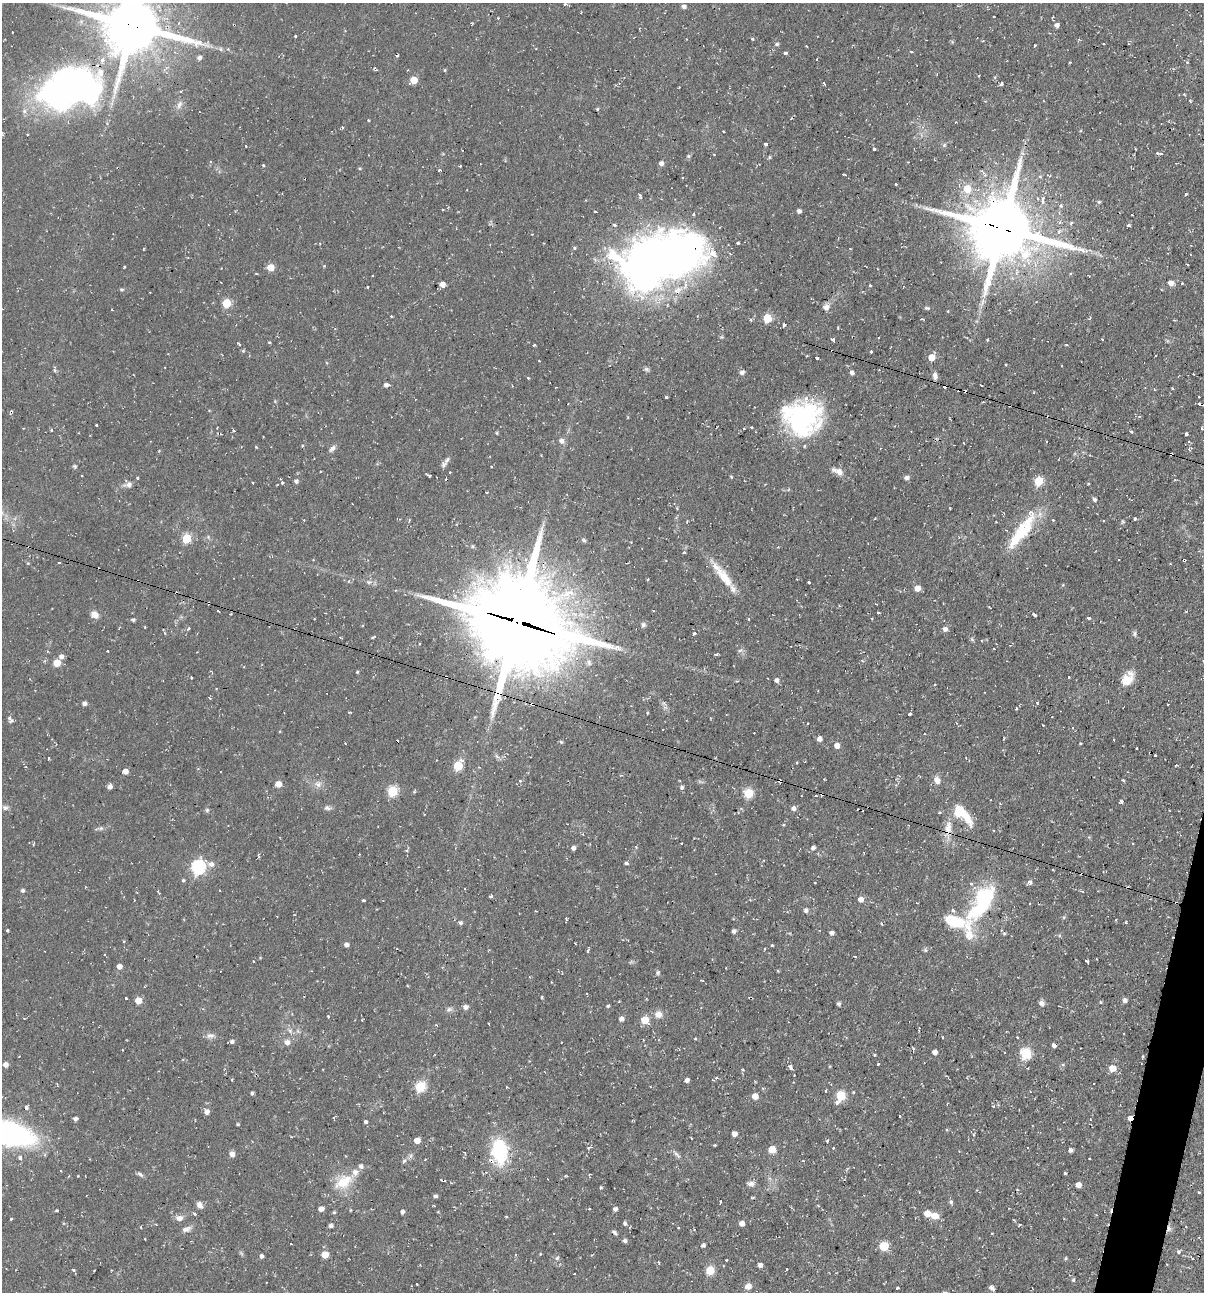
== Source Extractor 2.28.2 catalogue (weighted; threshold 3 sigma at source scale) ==
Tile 6 of 4 x 4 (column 2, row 2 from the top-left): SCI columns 1455-2656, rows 2583-3872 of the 5184 x 5163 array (HDU 1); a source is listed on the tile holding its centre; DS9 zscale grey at full resolution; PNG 1206 x 1294 px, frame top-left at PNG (2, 3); no overlay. Shown black and unused: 1% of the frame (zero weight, under 2 of 3 exposures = <1% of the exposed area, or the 3 px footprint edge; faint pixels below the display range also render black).
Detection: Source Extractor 2.28.2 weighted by HDU 2 'WHT'; one run over the whole footprint, this tile lists its part. Background 0.058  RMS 0.0064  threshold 0.0286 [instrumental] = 3 sigma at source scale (4.5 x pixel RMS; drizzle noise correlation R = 1.50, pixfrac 1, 0.05/0.05 arcsec/px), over >= 5 px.
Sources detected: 422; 3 inside a brighter object's white glare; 36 cosmic-ray / hot-pixel residue — not listed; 13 inside a brighter listed object's ellipse — not listed separately; the other 370 listed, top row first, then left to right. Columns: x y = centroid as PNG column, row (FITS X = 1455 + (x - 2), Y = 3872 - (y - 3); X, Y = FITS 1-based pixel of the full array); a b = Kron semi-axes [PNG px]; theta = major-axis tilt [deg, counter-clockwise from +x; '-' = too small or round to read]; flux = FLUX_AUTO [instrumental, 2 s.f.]
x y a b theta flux
565 4 4 3 - 1.4
684 7 5 5 - 1.6
498 18 3 3 - 0.47
234 25 3 2 - 0.55
1057 25 5 5 - 1.8
133 26 19 18 - 3700
12 32 3 2 - 0.62
295 36 3 2 - 0.8
752 39 3 3 - 1.2
777 44 5 4 - 1.3
1104 44 3 2 - 0.54
1035 45 3 2 - 0.61
806 46 3 2 - 0.5
221 49 6 4 -88 0.98
911 51 3 3 - 1.3
785 53 3 3 - 1.5
397 56 3 3 - 0.98
199 58 5 5 - 2.2
817 59 2 2 - 0.76
1070 62 3 2 - 0.53
1187 62 3 3 - 1.3
445 70 5 3 - 0.59
978 76 4 2 - 0.49
414 80 5 5 - 12
824 83 4 3 - 1.2
1001 84 4 3 - 1.4
66 88 54 31 27 270
1190 100 3 3 - 0.67
179 105 12 6 59 2.7
597 109 4 3 - 0.72
368 120 3 3 - 1.4
723 132 3 3 - 0.73
766 144 3 3 - 5.5
944 145 6 4 46 0.98
246 146 3 2 - 0.66
874 149 3 3 - 2.8
1157 153 6 4 -27 1.3
689 156 6 4 -90 0.96
769 157 5 3 - 0.59
211 162 4 3 - 0.66
661 163 5 5 - 2.4
263 165 4 3 - 0.82
460 166 3 2 - 0.5
360 168 5 3 - 0.67
440 170 4 3 - 1.3
844 174 4 2 - 1.2
896 184 3 2 - 0.65
967 189 6 6 - 12
1186 194 3 3 - 2.3
640 196 6 3 -82 1.5
1038 199 4 3 - 1.2
1042 202 5 5 - 1.6
1099 202 5 4 - 0.88
1061 206 5 4 - 1.2
595 211 3 2 - 0.85
799 211 5 4 - 1.5
1059 222 5 4 - 1.3
614 225 4 3 - 1.6
1128 226 3 3 - 2
1002 228 23 21 -16 4200
1059 231 6 4 81 2.1
574 248 4 4 - 0.98
661 257 83 42 18 480
124 267 4 2 - 0.49
271 268 5 5 - 11
1071 273 4 3 - 0.65
372 276 2 2 - 0.58
1171 283 6 5 - 3.4
1182 283 3 3 - 0.48
442 284 5 4 - 3.3
870 285 3 3 - 0.81
367 287 3 2 - 0.94
122 289 7 4 -8 0.83
1036 302 3 2 - 0.44
226 303 5 5 - 23
826 307 7 7 - 3.7
926 308 6 4 8 0.9
948 311 4 2 - 0.42
767 318 5 5 - 22
784 325 4 3 - 2.2
838 327 4 2 - 0.55
833 339 4 3 - 4
987 340 3 3 - 1.4
269 342 3 2 - 1
534 345 3 3 - 0.82
1066 345 4 3 - 0.71
243 351 5 4 - 0.76
871 352 3 3 - 2.2
1156 355 2 2 - 0.44
932 357 5 5 - 10
817 358 4 3 - 2.8
1005 365 3 3 - 0.79
647 369 7 5 -21 1.3
55 370 5 5 - 1
742 372 5 5 - 2.3
852 373 6 5 - 1.6
935 376 9 6 -76 2.5
528 378 3 3 - 1.1
386 385 5 5 - 2
981 385 3 2 - 0.55
1172 388 3 3 - 1.1
666 397 3 3 - 0.75
1199 397 3 2 - 0.8
983 402 3 2 - 0.52
1200 404 5 3 - 1.5
802 418 41 35 -6 89
96 425 3 3 - 1.3
751 427 3 2 - 0.69
1202 428 4 3 - 0.76
51 430 3 3 - 0.71
234 431 3 3 - 2
1132 432 4 3 - 1.6
497 433 4 4 - 0.69
1186 434 4 3 - 3.1
561 441 7 6 - 2.4
1189 442 3 3 - 1.6
302 446 4 3 - 0.87
332 449 10 6 43 2.1
1189 449 3 3 - 1.3
1171 454 3 3 - 4.9
444 464 9 6 45 1.8
75 466 6 4 -64 1
491 467 3 2 - 0.63
838 471 16 7 -24 4.6
426 473 4 3 - 0.62
450 473 3 2 - 0.67
82 476 2 2 - 0.46
138 478 3 3 - 0.75
907 478 5 4 - 2.3
1175 480 4 3 - 0.55
296 481 5 4 - 1.6
1039 481 5 5 - 28
282 482 4 4 - 1.7
128 484 11 7 10 2.8
487 492 3 2 - 0.98
1094 500 5 4 - 1.5
1135 519 4 3 - 0.81
1053 520 3 3 - 0.87
687 521 3 3 - 0.65
1023 530 40 17 56 30
208 537 5 5 - 0.95
186 539 5 5 - 27
584 540 7 4 -27 1.1
473 546 5 3 - 0.73
684 552 4 3 - 0.75
1119 560 2 2 - 0.67
1184 560 3 3 - 2.3
28 563 4 3 - 0.55
724 577 37 11 -54 15
648 579 3 3 - 1.1
369 582 7 5 19 1.6
809 583 4 3 - 2.9
917 588 5 5 - 6.2
879 613 3 3 - 1.7
95 615 9 7 -34 4.2
1035 615 4 3 - 1.6
1088 618 3 3 - 3.1
749 619 3 3 - 0.84
517 622 37 32 -27 7900
643 625 7 6 - 1.6
145 627 2 2 - 0.63
189 628 4 3 - 1.4
945 629 5 5 - 2.4
694 633 4 3 - 1.9
1134 634 7 5 84 1.3
372 637 6 3 19 0.64
740 650 6 4 19 1.1
61 657 5 5 - 2.6
1203 661 3 3 - 0.63
57 663 5 5 - 13
357 672 3 3 - 0.72
446 677 4 3 - 2.3
191 678 3 2 - 0.87
1127 679 15 11 57 10
777 680 5 5 - 1.8
935 684 3 2 - 0.52
84 703 4 4 - 2.1
1037 703 4 3 - 0.7
1016 708 3 2 - 0.71
910 714 4 3 - 1.3
10 720 11 5 -66 1.7
808 723 2 2 - 0.48
819 739 5 4 - 3.3
561 742 5 4 - 0.81
1080 743 3 3 - 0.62
837 745 5 4 - 5.2
1137 748 3 2 - 0.82
1155 755 3 2 - 0.56
48 758 4 2 - 0.59
458 766 7 5 58 25
125 771 5 5 - 3.8
937 780 10 7 -65 3.5
1123 780 4 3 - 0.75
520 781 4 4 - 0.74
779 781 4 4 - 2.9
278 784 5 5 - 6.6
318 784 10 8 -3 3.3
110 787 5 5 - 2.6
682 787 6 5 - 1.2
392 791 5 5 - 42
748 793 5 5 - 30
822 794 4 3 - 2.2
816 796 3 2 - 0.67
1121 802 5 4 - 1.1
5 808 8 6 -17 1.7
327 808 10 6 -21 1.7
793 808 6 6 - 2.1
207 810 6 5 - 1
960 813 20 9 -38 30
101 828 6 6 - 1.3
948 828 22 10 83 8.1
682 843 3 2 - 0.7
573 848 4 4 - 2.1
813 848 5 4 - 2
406 851 4 3 - 0.78
626 863 4 3 - 1.2
211 864 8 8 - 2.8
198 867 7 6 - 120
1053 870 3 2 - 1.1
183 880 4 4 - 0.84
1030 882 6 5 - 1.7
815 883 2 2 - 0.49
23 890 5 5 - 1.1
159 892 6 2 -59 0.74
491 896 4 3 - 2
983 896 27 20 30 34
861 899 5 5 - 3.9
363 900 3 3 - 2.7
917 903 3 2 - 0.44
1030 903 3 3 - 1.3
806 910 5 5 - 2
536 911 3 2 - 0.46
566 918 3 3 - 0.57
955 921 25 12 -12 25
1126 922 3 3 - 1.4
460 923 5 5 - 1.4
1001 930 5 4 - 0.88
7 931 3 3 - 1.2
734 931 4 4 - 2
832 933 4 4 - 2.1
1059 935 5 5 - 0.93
346 945 5 4 - 2.2
772 945 3 2 - 0.68
925 950 5 5 - 0.98
588 951 5 3 - 0.85
855 956 4 2 - 0.53
1087 961 4 2 - 0.96
119 966 5 4 - 4.2
658 973 6 5 - 1.1
701 980 4 2 - 0.47
126 998 3 2 - 0.51
1125 1000 5 5 - 2.3
138 1001 5 5 - 9.4
1101 1002 4 4 - 0.61
1042 1003 7 6 - 2.1
839 1004 4 4 - 1.4
608 1006 4 3 - 0.84
465 1007 6 5 - 2.5
449 1009 8 6 27 1.7
658 1014 10 10 - 4
328 1016 3 3 - 0.94
621 1019 5 4 - 2.6
645 1020 5 5 - 14
436 1025 4 3 - 0.56
210 1035 12 7 -7 2.8
942 1037 3 2 - 0.53
1017 1038 3 2 - 0.9
695 1039 4 3 - 0.57
232 1041 5 4 - 1.7
287 1042 6 6 - 3
561 1042 3 2 - 0.61
1054 1045 4 4 - 2.4
935 1052 4 4 - 3.2
1026 1054 6 6 - 51
874 1055 3 3 - 0.54
1143 1057 3 3 - 1.4
878 1064 3 3 - 0.73
5 1065 5 4 - 3.5
1063 1065 5 3 - 0.71
790 1067 6 4 -67 2.2
1112 1068 5 5 - 9.3
743 1070 4 4 - 0.93
232 1080 3 3 - 0.91
687 1080 4 4 - 2.5
713 1080 5 4 - 0.97
1094 1083 3 2 - 0.7
420 1087 6 5 - 43
506 1087 4 2 - 0.52
826 1091 3 3 - 1.3
853 1092 4 3 - 0.57
252 1093 4 4 - 0.94
755 1096 5 5 - 6
841 1096 5 5 - 30
837 1102 6 5 - 1.6
993 1106 4 4 - 0.78
207 1112 5 5 - 3.4
900 1116 3 3 - 1.1
1130 1118 4 4 - 5.5
75 1119 4 4 - 2.1
366 1121 4 3 - 2.8
237 1124 5 3 - 0.64
9 1133 34 15 -16 210
734 1134 4 4 - 3.8
691 1138 3 2 - 0.49
417 1140 5 5 - 6.6
827 1141 3 3 - 0.63
715 1145 3 2 - 0.68
589 1148 7 3 26 0.86
833 1148 3 3 - 0.9
772 1149 5 5 - 11
1070 1150 4 4 - 1.8
499 1151 23 15 -86 46
232 1154 5 5 - 3.3
677 1155 14 4 -48 2.1
20 1158 4 4 - 2.3
404 1161 6 5 - 1.2
803 1161 3 3 - 0.48
1065 1173 3 3 - 0.75
140 1174 10 4 -35 1.5
589 1174 4 3 - 0.67
78 1176 3 2 - 0.66
443 1180 5 3 - 3.1
344 1182 28 16 32 16
751 1184 8 6 11 2.5
1078 1185 4 4 - 4.5
601 1187 4 3 - 0.69
1199 1192 3 3 - 0.7
435 1196 4 4 - 1.3
752 1197 5 2 - 0.6
720 1202 3 2 - 0.8
951 1202 5 5 - 1.3
199 1205 8 6 -53 3.1
434 1206 3 2 - 0.59
321 1209 5 5 - 2.7
615 1209 5 5 - 1.7
334 1212 4 4 - 0.82
402 1212 4 3 - 2
194 1214 4 3 - 1.3
927 1214 5 5 - 7.9
934 1216 6 6 - 8.7
180 1218 10 7 -13 3.2
11 1219 3 3 - 1.2
625 1223 5 4 - 1.3
742 1223 4 4 - 4
331 1226 4 4 - 2.1
140 1227 4 2 - 0.49
679 1227 3 2 - 0.51
1169 1228 9 6 -82 2
186 1229 13 5 21 3
614 1232 7 4 -40 1.3
992 1233 3 3 - 0.64
625 1241 5 4 - 1.6
703 1245 5 4 - 1.5
884 1246 5 5 - 28
1179 1252 4 4 - 1.8
325 1254 6 5 - 8
540 1254 4 3 - 0.52
261 1256 4 4 - 1.7
557 1258 6 5 - 1.1
1066 1258 4 4 - 0.7
659 1262 4 2 - 0.56
760 1265 4 4 - 2.6
723 1266 3 2 - 0.51
73 1270 5 4 - 0.9
710 1270 5 5 - 23
1073 1280 5 4 - 0.9
417 1284 3 2 - 1.1
748 1286 5 5 - 6
991 1287 5 5 - 2.5
897 1288 4 3 - 2.2
Overlapping masked pixels (flux is a lower limit): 17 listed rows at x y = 234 25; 133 26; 66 88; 1002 228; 661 257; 1200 404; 1171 454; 1184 560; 517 622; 446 677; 779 781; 822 794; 948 828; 1130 1118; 499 1151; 443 1180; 1169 1228
Isophote crosses this tile's border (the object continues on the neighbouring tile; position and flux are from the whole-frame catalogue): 4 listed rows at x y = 133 26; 66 88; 1203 661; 9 1133
Unlisted compact peaks at least as high as the median listed source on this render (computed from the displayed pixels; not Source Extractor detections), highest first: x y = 133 620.